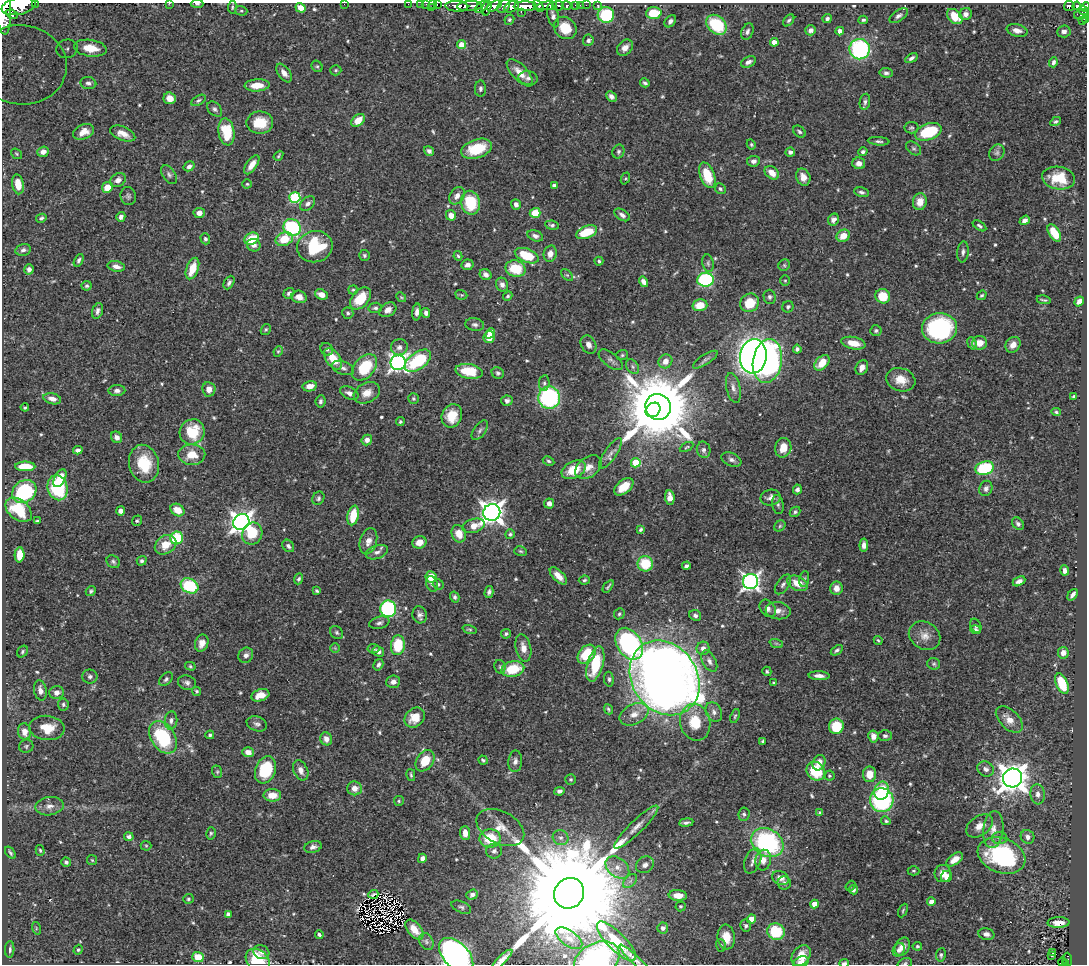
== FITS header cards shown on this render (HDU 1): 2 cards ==
NAXIS1  =                 1085
NAXIS2  =                  962

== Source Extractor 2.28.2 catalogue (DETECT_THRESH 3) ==
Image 1085 x 962 px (HDU 1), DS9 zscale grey, 1 PNG px = 1 image px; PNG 1089 x 966 px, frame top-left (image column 1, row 962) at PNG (2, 3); each listed source drawn as its Kron ellipse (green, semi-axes under 4 px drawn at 4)
Background 0.46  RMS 0.012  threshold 0.0348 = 3 sigma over >= 5 px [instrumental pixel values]
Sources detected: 609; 3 with non-positive FLUX_AUTO (blend fragments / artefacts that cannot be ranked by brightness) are neither listed nor drawn; of the other 606, the 500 brightest by FLUX_AUTO listed and drawn (106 fainter detections omitted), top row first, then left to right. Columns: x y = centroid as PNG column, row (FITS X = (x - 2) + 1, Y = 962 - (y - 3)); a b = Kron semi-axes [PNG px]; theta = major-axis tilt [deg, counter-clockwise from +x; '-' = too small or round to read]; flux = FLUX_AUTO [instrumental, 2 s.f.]
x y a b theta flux
35 3 2 2 - 19
169 3 3 2 - 1.2
197 4 6 4 -2 1.5
344 4 2 2 - 47
408 4 2 2 - 6.8
420 4 2 2 - 4.8
426 4 2 2 - 6.2
433 4 3 2 - 6.7
437 4 3 2 - 12
576 5 3 3 - 22
580 5 2 2 - 4.6
586 5 2 2 - 5.8
598 5 3 3 - 16
19 6 17 8 13 2000
457 6 11 5 -4 820
469 6 12 5 3 680
482 6 8 4 37 140
495 6 8 4 31 400
504 6 7 5 50 310
525 6 11 5 2 830
538 6 6 4 -57 290
547 6 10 4 7 640
558 6 6 5 - 130
567 6 5 3 - 120
1069 6 5 5 - 86
1077 6 4 4 - 110
232 7 6 3 85 1.2
432 7 3 2 - 15
512 7 8 5 27 390
1086 7 5 4 - 130
300 8 5 4 - 7.3
487 8 7 3 74 210
1084 10 5 3 - 130
241 11 6 4 -19 1.3
4 12 23 7 -88 1800
521 12 2 2 - 46
654 13 8 6 4 24
12 14 6 4 -22 330
966 14 6 6 - 3.6
1081 14 7 5 12 180
553 15 12 5 -76 2.9
606 15 8 8 - 47
899 16 10 5 34 2.6
955 16 9 6 -43 19
827 19 4 4 - 2
509 20 5 4 - 1.5
789 20 7 4 50 1.5
863 20 5 3 - 1.5
1082 20 3 2 - 25
1086 20 4 3 - 13
670 21 7 5 47 2.8
716 25 11 8 -44 43
565 28 12 10 -43 16
811 30 5 5 - 3.1
1017 30 10 6 -13 5.1
840 31 4 4 - 6.4
1064 31 7 6 - 3.2
747 32 8 6 67 2.6
588 40 6 5 - 2.2
774 42 4 4 - 7.3
462 45 4 4 - 19
90 48 16 8 -7 16
625 48 9 7 47 5
67 49 11 9 17 5.2
860 49 10 10 - 99
911 58 7 4 33 2.4
748 62 8 5 25 3.4
1053 62 5 4 - 2.4
21 65 45 39 -7 130
317 66 6 5 - 1.3
336 70 5 5 - 1.3
284 73 11 6 -53 4.7
520 73 17 7 -47 9.1
886 73 6 5 - 2.3
528 78 10 7 -9 3.1
88 83 8 6 -7 3.1
645 83 5 3 - 1.5
257 85 12 6 3 11
480 89 8 5 88 1.9
611 96 6 4 -44 3.2
170 98 6 5 - 7.2
198 100 8 4 30 1.7
865 102 8 5 79 2.2
215 109 9 6 -44 2.3
358 120 8 5 39 11
1056 121 6 4 30 1.4
260 123 13 11 0 20
911 128 7 5 6 1.5
83 132 11 7 25 8.3
226 132 14 8 -81 36
799 132 7 5 -39 1.8
928 132 14 8 19 41
123 134 13 7 -22 7.2
879 141 11 4 -5 2.1
751 144 5 4 - 1.1
914 148 8 6 -38 2
477 149 16 9 19 30
429 151 5 4 - 2.5
43 152 6 5 - 3.9
618 152 7 6 - 1.8
790 152 5 4 - 2.9
863 152 5 4 - 1.9
997 153 9 7 54 2.5
16 154 6 4 -37 1
278 156 5 3 - 1.2
753 161 6 5 - 3.3
859 163 6 6 - 4.9
252 165 11 5 56 7.1
189 166 6 4 31 3
772 173 8 5 -40 8.4
169 175 10 6 -56 2.6
707 175 13 7 -70 23
803 177 9 7 -67 6.3
625 178 6 4 68 1.1
1059 178 16 11 -9 22
118 180 8 6 33 4.7
18 184 10 6 -80 11
247 184 4 4 - 1
554 186 4 4 - 2.2
107 187 5 5 - 13
720 189 5 5 - 1.6
861 192 7 4 -12 2
128 196 9 7 -77 2.3
457 196 9 6 55 4.8
295 197 5 5 - 65
920 202 8 7 - 9.2
308 203 9 6 43 3.1
471 203 12 9 -77 31
516 204 5 4 - 3.2
199 213 5 5 - 5.4
535 213 5 5 - 17
451 215 5 5 - 5.7
622 215 8 5 -31 3.2
121 217 5 4 - 2.9
41 218 5 4 - 1.7
833 220 6 5 - 3.5
1025 220 5 4 - 3.3
552 225 7 4 -8 1.9
979 226 7 4 -33 1.8
292 227 9 8 - 77
586 232 11 6 21 24
1054 233 10 5 -58 17
535 236 8 5 -22 3.1
843 236 7 6 - 10
205 239 6 5 - 1.8
251 239 7 5 32 21
284 239 9 6 21 21
254 245 7 6 - 3.6
315 247 18 15 15 44
23 250 8 6 13 2.4
963 252 10 5 84 2.7
550 254 8 6 75 5.4
364 255 5 5 - 1.5
458 256 5 3 - 1.1
527 256 12 6 -22 29
79 260 7 4 63 1.7
599 261 4 4 - 1.3
708 263 9 5 -80 1.9
468 265 6 5 - 3.4
784 265 6 5 - 1.4
116 266 9 5 -11 4.8
192 268 11 6 69 15
29 269 5 4 - 2.5
515 269 10 8 -14 24
486 275 6 5 - 3.1
567 275 7 4 -44 1.4
706 280 8 7 - 83
785 281 5 5 - 1.1
644 282 5 4 - 3.9
229 283 7 5 62 2.2
502 285 7 6 - 3.2
87 286 5 5 - 1.4
353 290 4 4 - 1.1
289 293 6 5 - 2.3
321 294 6 5 - 6.3
461 295 6 4 -20 1.1
982 295 5 4 - 1.2
508 296 5 4 - 1.4
883 296 7 7 - 18
299 297 8 6 -15 5.7
401 297 5 4 - 1
770 297 7 6 - 2.1
360 298 13 8 50 22
1044 300 7 2 -10 1.2
1079 301 5 4 - 4.2
750 303 10 9 - 19
700 305 7 6 - 13
788 307 6 5 - 1.5
375 308 7 5 11 1.8
388 310 9 6 31 4.6
97 311 8 5 72 2.9
417 312 8 4 84 3.5
348 313 6 5 - 1.8
426 313 5 3 - 2.6
475 325 9 6 -8 2.4
939 328 18 15 5 100
266 329 6 4 57 1.2
876 330 5 5 - 1.5
490 333 6 4 51 7.5
489 337 6 5 - 13
853 343 12 6 -12 12
972 343 6 4 -69 2
980 343 7 7 - 7.5
588 345 10 7 -62 4.5
1013 345 8 7 - 5.6
399 347 8 8 - 3.7
327 349 7 6 - 2
797 349 4 4 - 2
278 351 5 4 - 1
622 355 6 5 - 1.2
753 356 17 13 84 490
333 359 12 7 -55 18
611 360 14 7 -38 3.5
705 360 14 5 33 2.4
418 361 15 8 35 53
665 361 7 6 - 6.6
767 361 22 14 80 270
398 363 7 7 - 310
822 363 9 6 45 15
365 367 15 10 49 37
632 367 8 5 -56 2.2
343 368 11 6 -20 3.2
862 368 8 6 63 4.6
469 371 14 7 -10 23
498 373 6 5 - 1.8
901 380 15 11 -18 12
544 383 8 5 82 1.9
310 386 7 5 12 7.1
733 388 15 7 -78 4.4
209 389 7 6 - 6
117 391 8 5 3 3.1
349 393 10 6 -24 4
367 393 14 9 26 8.8
1074 396 3 3 - 1.4
413 398 5 5 - 1.3
549 398 11 11 - 110
52 399 9 5 -14 4.7
320 401 6 5 - 2.2
507 401 6 5 - 2.4
25 407 4 3 - 1.2
658 407 13 12 - 8300
653 410 8 6 42 2400
1056 412 5 4 - 1.2
452 416 12 10 66 17
400 422 4 4 - 1.1
480 430 11 6 55 2.7
192 432 13 12 - 29
117 437 6 5 - 4.1
367 440 5 5 - 3.9
686 447 7 4 27 1.1
783 448 10 8 76 11
78 450 5 4 - 2.7
704 450 8 6 -78 2.7
610 453 18 6 55 4.4
192 455 13 10 2 14
731 460 10 6 -24 3
548 461 6 4 -27 1.4
636 463 5 4 - 30
144 464 19 15 -76 27
25 466 10 5 0 19
588 467 15 10 37 8.2
985 468 9 6 17 55
574 470 13 8 25 19
60 478 9 5 63 11
624 487 11 6 39 12
57 488 13 9 -76 52
986 488 8 6 70 3
797 489 5 4 - 2.8
24 491 13 10 38 80
670 497 7 5 -86 5.4
318 498 7 6 - 1.7
771 498 10 8 12 4.4
549 504 5 5 - 4.4
778 504 9 5 -81 2.2
19 510 15 9 -39 34
177 510 7 5 -33 12
121 511 4 4 - 3.8
492 512 8 8 - 640
795 512 6 4 44 1.6
353 516 10 5 78 21
37 521 4 3 - 1.2
137 521 5 4 - 1.2
241 522 8 7 - 540
1018 524 7 5 -47 2.4
474 526 11 7 17 9.3
780 526 6 5 - 1.4
640 529 4 3 - 1.2
252 534 11 10 - 23
459 534 9 7 -69 10
510 534 5 5 - 1.6
177 538 6 6 - 42
368 541 13 8 73 6.9
419 542 7 6 - 8.1
166 545 11 9 35 13
864 545 6 4 84 4.1
288 546 7 5 -51 2.4
520 551 6 4 -17 1.3
377 552 11 6 19 3.8
19 555 8 5 88 14
142 561 5 4 - 1.7
113 562 7 6 - 1.9
645 564 7 7 - 27
686 566 4 4 - 1.9
1065 570 5 4 - 2.9
558 576 11 5 -45 6.2
431 577 5 5 - 16
299 579 5 4 - 1.6
804 579 8 5 79 1.6
584 580 6 4 7 1.4
1019 581 7 4 27 3.4
751 582 8 7 - 320
798 583 11 7 -25 12
432 584 8 5 -70 2.3
438 584 5 5 - 1.4
783 584 11 6 55 2.8
190 586 9 7 -27 45
608 586 7 2 53 1.3
836 588 6 6 - 5.8
91 591 5 4 - 1.6
317 591 4 3 - 1.4
489 592 6 4 74 2.2
1073 595 6 3 52 2.2
455 597 5 4 - 1.7
768 608 9 7 -54 3.6
388 609 8 8 - 110
778 611 13 8 -7 5.5
619 614 6 5 - 1.4
420 615 8 7 - 2.8
695 615 6 5 - 2.4
379 623 10 6 14 2.5
976 626 7 5 -64 1.8
469 629 7 4 -19 1.2
975 630 6 4 -15 1.5
337 632 7 5 -46 1.7
506 634 5 4 - 1.5
925 636 16 13 -31 8.7
878 640 5 3 - 1.1
202 643 8 6 70 6.2
776 643 7 4 -18 1.4
629 644 17 12 -57 140
398 645 10 7 83 29
335 648 5 5 - 1
523 648 14 7 -78 7.2
703 648 7 6 - 4.4
374 649 6 5 - 1.3
837 650 7 4 36 1.6
378 651 6 4 -32 3.5
22 652 6 5 - 1.3
1063 653 6 5 - 5.4
587 654 11 7 48 29
246 655 8 7 - 3.5
709 661 11 6 -62 3.8
595 664 18 8 74 33
934 664 6 6 - 1.5
378 665 6 4 59 2.3
190 666 5 4 - 1.2
500 667 7 5 -76 1.5
513 669 11 7 13 25
767 671 4 4 - 1.3
90 676 7 7 - 2.4
819 676 10 4 -2 4.2
665 678 39 32 -55 1300
166 679 8 5 47 2
609 679 7 5 -83 1.6
393 682 7 6 - 3.4
187 683 9 7 -18 2.9
774 683 4 3 - 1.6
1062 684 11 6 -67 31
40 690 10 6 -79 5
196 691 5 4 - 1.2
56 693 7 6 - 4.9
260 695 9 6 18 8.1
63 704 6 5 - 1.7
608 709 5 3 - 1.2
714 712 10 7 -61 3.7
634 714 15 10 26 8.4
735 716 7 4 71 1.1
415 718 11 9 44 13
1009 719 16 9 -44 9.3
171 720 9 6 83 3.2
695 722 18 15 -76 23
257 724 10 7 -18 2.8
836 726 7 7 - 25
47 728 18 12 -5 18
25 732 8 6 -80 6.7
210 735 4 4 - 1.5
873 736 6 5 - 5.5
885 736 7 5 -1 1.9
163 737 18 12 -57 59
326 739 6 6 - 4.6
763 741 4 3 - 1
26 746 7 6 - 1.7
248 752 6 5 - 5.5
483 760 5 3 - 1.3
425 761 11 8 56 18
515 761 10 7 85 3.6
819 763 8 6 68 6.2
986 769 9 7 -27 3.7
265 770 14 10 69 39
301 770 10 7 -66 4.8
816 771 10 8 -49 32
217 772 6 5 - 1.3
869 774 8 6 89 12
411 775 6 3 -76 1.1
829 776 5 5 - 1.2
1012 778 10 9 - 1100
571 779 5 5 - 1.2
355 788 7 7 - 6.7
559 791 5 4 - 2.5
882 791 9 7 76 21
1038 794 10 7 -83 4.7
272 795 9 6 -1 10
882 800 12 11 - 110
399 801 5 5 - 1.2
49 806 14 9 8 6.3
820 813 4 3 - 1.7
744 814 7 5 82 1.8
886 821 5 4 - 1.4
686 823 7 4 8 2.2
979 826 15 9 34 7.7
636 827 30 6 44 9
500 828 25 16 -28 16
993 830 18 10 83 8.4
211 833 6 4 76 1.3
465 833 7 5 -85 6.9
129 837 5 4 - 2.5
1028 837 7 6 - 4.1
490 838 10 9 - 26
561 838 8 7 - 3.4
1000 838 8 6 -1 2.7
767 843 17 13 -30 110
146 846 5 5 - 1.1
313 847 9 6 16 3.1
40 850 5 4 - 1.3
494 851 8 7 - 2.9
10 853 7 3 -53 1.3
1001 856 24 17 -20 99
422 858 5 4 - 3.6
955 859 9 5 35 8.9
92 860 5 5 - 1
763 860 10 8 80 6.8
753 861 13 8 69 4.7
66 862 5 4 - 1.9
645 865 9 7 36 4
617 867 13 9 -40 8.1
913 871 6 4 -1 1.2
943 873 8 8 - 8.3
947 877 6 5 - 4.1
781 878 9 6 -23 5.7
630 881 8 5 44 2.3
784 883 7 6 - 2.1
850 886 5 4 - 1
853 890 4 4 - 2.6
569 893 16 14 48 40000
373 894 5 2 - 1.2
472 895 6 5 - 3
678 895 9 5 -4 9.3
188 899 5 4 - 1.3
931 902 4 4 - 7.3
814 904 4 4 - 11
680 906 5 5 - 1.1
461 907 10 5 -24 2.3
903 910 7 4 64 1.1
228 914 4 4 - 2
751 919 4 4 - 14
1058 922 11 5 2 7.5
746 926 6 5 - 1.6
36 928 6 4 -73 1
663 928 5 5 - 2.4
414 930 12 6 -51 8.3
776 932 9 8 - 32
986 934 8 6 -15 3.5
319 935 4 3 - 1.7
726 937 12 8 -83 11
569 938 15 7 -34 5.4
426 941 9 6 -61 2.7
617 941 26 9 -45 18
721 945 6 5 - 1.4
917 946 5 4 - 1.3
902 947 9 7 59 6.7
10 949 8 4 87 2.1
78 950 5 4 - 1.1
899 950 7 5 59 3
261 952 8 7 - 2.9
1052 952 3 3 - 1.4
456 955 21 12 -46 430
801 955 11 8 55 9.7
941 955 7 5 81 1.5
1051 956 3 2 - 2.5
198 957 5 5 - 19
502 959 13 4 43 4.6
258 960 13 10 -40 32
597 960 24 17 27 98
635 960 21 4 -44 3.3
1067 960 7 3 -88 55
801 962 8 5 26 4
1062 962 4 3 - 17
844 963 4 3 - 2.2
905 963 7 5 20 1.4
1066 964 3 2 - 22
At the frame edge (FLAGS 8, measured only in part): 22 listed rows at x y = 35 3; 169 3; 197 4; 344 4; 408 4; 420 4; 426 4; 433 4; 437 4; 19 6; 1086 7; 4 12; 1086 20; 21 65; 456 955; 502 959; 258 960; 597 960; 801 962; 844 963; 905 963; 1066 964
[106 fainter detections neither listed nor drawn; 3 non-positive-flux detections neither listed nor drawn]